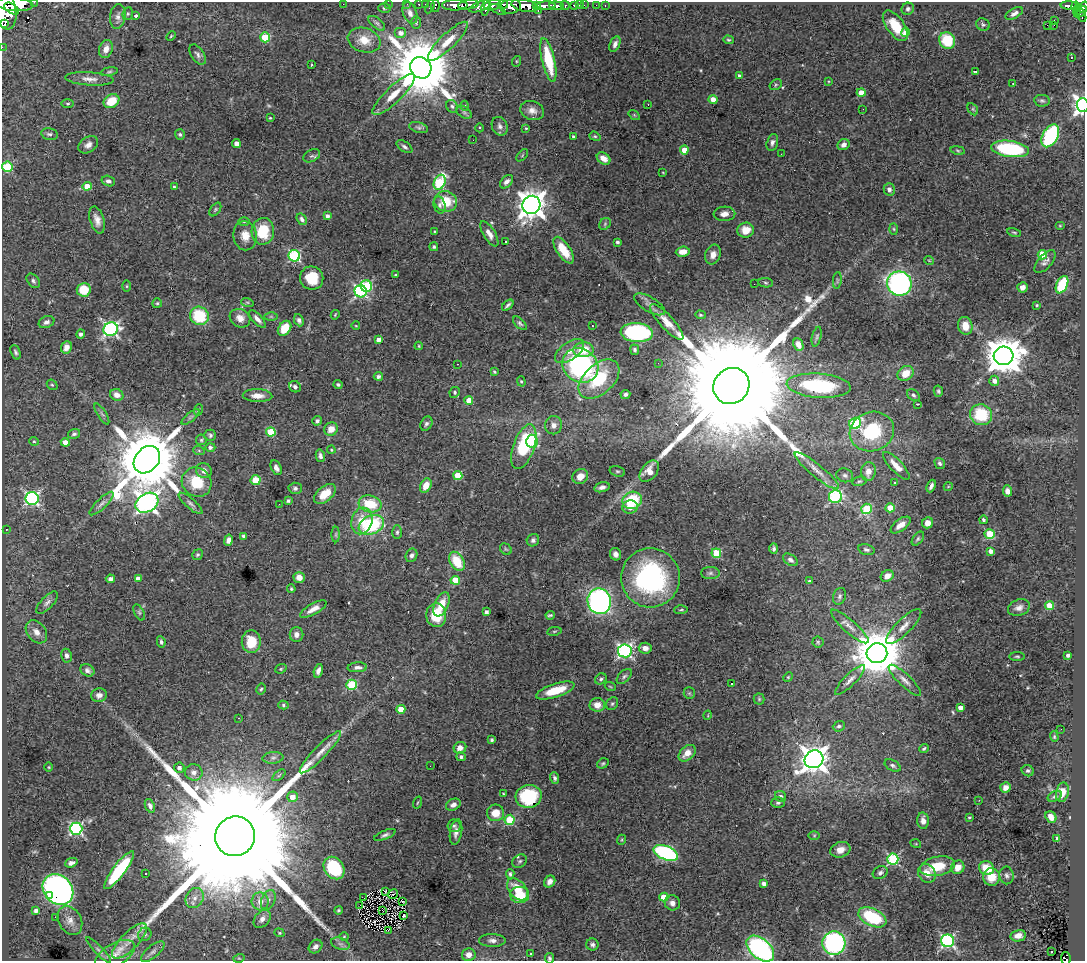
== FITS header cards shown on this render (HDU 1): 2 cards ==
NAXIS1  =                 1083
NAXIS2  =                  959

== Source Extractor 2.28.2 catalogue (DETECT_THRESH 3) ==
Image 1083 x 959 px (HDU 1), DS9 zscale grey, 1 PNG px = 1 image px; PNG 1087 x 963 px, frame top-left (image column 1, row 959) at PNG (2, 2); each listed source drawn as its Kron ellipse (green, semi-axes under 4 px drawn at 4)
Background 2.76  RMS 0.035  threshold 0.104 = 3 sigma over >= 5 px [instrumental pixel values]
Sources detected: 465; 2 with non-positive FLUX_AUTO (blend fragments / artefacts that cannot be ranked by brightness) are neither listed nor drawn; the other 463 listed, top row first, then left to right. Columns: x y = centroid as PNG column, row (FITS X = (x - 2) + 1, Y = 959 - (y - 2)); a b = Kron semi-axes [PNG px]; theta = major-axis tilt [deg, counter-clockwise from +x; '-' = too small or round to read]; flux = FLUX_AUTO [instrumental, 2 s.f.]
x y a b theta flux
34 2 2 2 - 65
15 4 18 7 -4 7500
343 4 2 2 - 59
388 4 2 2 - 27
407 4 2 2 - 22
419 4 3 3 - 65
425 4 2 2 - 25
503 4 5 3 - 580
455 5 13 5 0 2600
468 5 10 4 6 2100
492 5 9 5 15 1200
537 5 3 3 - 300
574 5 4 3 - 130
579 5 2 2 - 16
584 5 2 2 - 19
596 5 2 2 - 15
605 5 3 2 - 24
435 6 6 3 84 57
480 6 11 4 22 1100
511 6 10 7 8 2300
525 6 13 6 -11 4900
545 6 10 4 5 1700
556 6 7 4 -6 620
565 6 4 3 - 240
1069 6 8 4 -1 560
1075 6 4 2 - 280
430 7 7 3 63 130
486 7 8 3 77 860
1083 7 6 4 51 580
384 8 6 4 2 4.2
12 9 8 5 -32 3000
908 9 6 6 - 5.3
5 10 20 11 -78 8300
498 10 8 4 -30 520
1077 10 6 2 84 210
538 11 3 2 - 64
1080 12 7 3 43 550
410 13 11 6 -69 12
1014 13 9 5 29 10
128 14 6 5 - 4
1082 15 7 4 -70 450
118 16 12 7 82 11
136 16 3 3 - 4.5
1054 20 4 2 - 5.7
416 22 6 5 - 3.8
377 23 10 5 -38 5.6
5 24 2 2 - 6100
983 25 7 6 - 5.5
1047 25 2 2 - 260
1054 25 3 2 - 2
895 26 18 8 -54 57
905 32 4 4 - 26
401 33 6 5 - 14
171 36 5 3 - 2.6
265 37 5 5 - 94
364 40 17 12 -18 37
728 40 5 4 - 3.1
947 40 9 7 -61 80
448 41 27 7 44 37
615 44 8 5 66 9.3
2 47 2 2 - 21
106 49 9 6 71 16
198 54 11 6 -56 8.8
1071 58 3 2 - 3.5
548 60 22 6 -77 92
517 61 5 3 - 2.3
311 65 3 2 - 1.9
421 68 11 10 - 26000
975 71 4 2 - 2.8
109 72 8 4 11 3.8
739 75 4 3 - 3.8
89 79 24 6 -4 18
828 81 3 2 - 1.7
1013 83 3 2 - 4.7
776 85 6 5 - 3.8
861 93 4 4 - 24
394 94 28 8 44 40
713 100 4 4 - 29
111 101 8 6 32 54
1042 101 8 6 -9 5.1
68 103 6 3 0 3.1
648 104 3 2 - 6.9
1083 105 7 6 - 890
452 106 6 5 - 4.9
465 106 5 3 - 2.5
863 109 2 2 - 3.4
973 109 6 4 -60 3.5
532 111 12 9 -16 17
464 112 8 5 -31 5.7
634 115 6 4 -35 2.9
270 118 3 3 - 2.7
500 126 9 7 -66 9.3
419 128 10 5 -15 6.4
479 128 4 3 - 2.4
526 128 3 3 - 2.4
49 134 8 5 -13 6.2
180 134 5 5 - 4.7
595 136 6 4 -21 3.3
1050 136 12 7 60 240
573 137 3 3 - 4
473 140 2 2 - 2.7
772 142 8 5 75 7.4
236 144 4 4 - 18
88 145 11 7 34 13
844 145 6 5 - 11
405 147 9 5 -33 6.1
1010 149 19 8 -8 210
684 150 4 4 - 33
958 150 7 3 -9 3.4
781 154 2 2 - 4.7
522 155 7 3 46 2.5
312 156 9 6 28 6.6
604 158 7 5 -35 15
7 167 5 5 - 140
663 173 3 2 - 1.5
108 181 7 5 -16 7.1
440 182 8 5 63 180
507 182 8 5 48 10
87 186 5 4 - 32
174 187 4 3 - 3.3
889 189 6 5 - 8.6
446 201 11 10 - 70
440 205 9 6 -76 7.3
531 205 9 9 - 2900
215 209 8 4 54 3.8
724 214 11 7 3 15
327 216 4 3 - 8.3
302 219 6 4 -57 6.1
97 220 14 7 -74 17
244 221 6 4 -1 2.8
605 224 6 5 - 3.9
1060 226 5 3 - 2
894 229 6 4 -88 3
746 230 8 7 - 29
263 231 13 11 87 73
435 231 3 2 - 1.9
1014 232 7 3 -11 2.6
489 234 14 6 -58 16
245 236 15 12 -82 27
505 241 3 3 - 7
617 242 3 3 - 5.2
434 247 4 4 - 3.4
564 250 15 7 -56 46
683 252 7 5 5 23
713 255 10 7 71 16
1042 255 5 4 - 93
294 256 6 5 - 280
929 260 5 3 - 1.8
1045 262 14 6 49 9.9
396 275 3 3 - 2.3
312 278 12 11 - 60
837 280 8 3 85 3.2
33 281 8 5 -52 5.6
766 283 7 4 -8 3.7
754 284 2 2 - 4.1
899 284 12 12 - 560
1062 285 9 5 65 140
127 286 5 4 - 2.5
366 286 6 5 - 170
1022 287 5 5 - 9.8
84 290 7 7 - 55
361 291 6 6 - 370
247 302 6 4 -18 3.6
157 303 5 5 - 4.3
649 304 17 7 -31 13
508 305 7 3 44 5.2
1037 305 3 3 - 3.1
335 315 5 3 - 2.2
700 315 5 4 - 3.2
199 316 9 9 - 110
271 316 6 4 -1 3.6
240 318 10 9 - 18
257 319 11 5 -48 12
299 320 6 4 -65 6.9
47 322 8 6 22 7.6
667 322 23 7 -48 32
520 323 9 4 -43 5.1
592 325 3 2 - 3.5
356 326 4 3 - 1.8
965 326 9 7 -75 27
284 328 8 6 54 52
111 329 7 6 - 530
637 333 16 9 -5 360
81 334 4 4 - 8.6
817 337 10 4 77 4.5
378 340 4 3 - 11
798 345 6 4 -66 13
419 346 4 4 - 2.2
66 347 6 5 - 14
584 350 10 7 3 51
635 350 5 4 - 5.2
570 351 17 8 35 23
15 352 7 4 -68 5.1
1003 356 10 9 - 6600
658 363 2 2 - 6.1
457 364 2 2 - 1.2
580 365 19 16 -36 390
494 372 4 3 - 2.7
906 373 8 7 - 34
378 376 4 4 - 8
599 379 24 15 43 130
521 381 5 4 - 3.1
994 381 5 5 - 15
52 385 6 4 -41 3.4
338 385 4 4 - 3.5
731 386 19 17 46 130000
819 386 32 12 -4 200
295 387 6 5 - 6.8
938 391 6 4 -77 4.6
455 392 5 5 - 4.5
625 394 5 4 - 7
117 395 7 5 -25 14
913 395 7 5 -38 5.1
258 396 15 6 -2 21
469 400 4 4 - 28
917 404 3 3 - 1.4
198 410 6 3 70 2.1
102 414 12 3 -58 5.1
981 415 11 10 - 100
190 417 11 3 40 5.5
317 421 5 4 - 5.8
855 423 6 5 - 210
426 424 7 5 61 6
553 425 9 8 - 14
331 429 7 6 - 24
271 432 4 4 - 84
872 432 22 19 19 140
74 434 6 5 - 4.5
210 435 6 5 - 5.3
201 440 5 5 - 3.8
34 441 5 4 - 3.4
532 441 6 6 - 150
65 442 4 4 - 22
210 447 5 4 - 8.1
524 447 23 10 71 170
331 450 4 3 - 2.2
199 451 6 4 -20 2.9
320 456 6 4 -77 6.9
147 460 15 11 49 27000
940 463 6 5 - 5.5
896 466 18 6 -46 24
276 468 8 5 -64 8.7
204 470 8 7 - 11
617 471 8 5 -17 4.5
649 471 12 7 51 33
817 471 28 6 -39 24
868 471 9 7 81 17
458 475 4 4 - 71
845 475 8 6 -17 6.7
580 476 8 7 - 26
256 480 5 5 - 54
859 481 7 4 10 3.8
197 482 15 14 - 76
895 482 3 3 - 2.3
426 486 7 5 63 28
931 486 6 3 66 7.5
602 487 8 4 14 8.7
948 487 4 3 - 1.8
295 488 6 5 - 5.8
1008 491 6 4 -82 10
325 494 12 7 41 39
835 497 6 6 - 270
32 498 6 6 - 470
632 500 10 8 20 110
288 501 4 3 - 4.2
147 503 12 9 30 1400
191 503 15 5 -41 8.8
102 504 16 5 44 11
279 504 2 2 - 49
370 504 11 8 -15 70
630 507 8 6 2 17
890 508 4 4 - 39
866 509 5 5 - 140
983 520 4 3 - 4.2
362 521 13 10 75 46
928 523 5 5 - 19
371 525 13 9 24 190
900 525 12 5 36 18
6 529 2 2 - 1.5
397 532 7 4 89 4.3
990 534 5 5 - 140
336 535 8 4 90 3.8
244 536 4 3 - 5.3
918 539 8 5 53 4.4
228 540 6 4 77 11
533 540 6 6 - 6.3
506 549 6 5 - 3.7
774 549 5 4 - 4.8
866 550 8 5 -13 5.9
991 551 4 4 - 11
716 553 5 5 - 110
616 554 6 5 - 9.8
197 555 6 5 - 4.3
411 555 7 5 66 7.5
790 560 8 5 -33 6.7
457 561 10 7 -59 62
710 573 9 6 0 7.4
887 576 7 5 32 19
299 577 5 5 - 17
650 578 29 29 - 390
110 579 4 4 - 8.9
138 579 4 4 - 22
455 580 4 4 - 66
809 581 3 3 - 3
291 589 4 3 - 2.8
839 596 8 6 70 6.4
599 601 13 11 -77 690
47 603 14 6 47 9.6
441 604 13 7 67 38
1049 606 4 4 - 72
1019 608 11 8 20 12
313 609 15 5 29 18
681 610 7 4 2 3.2
139 612 8 4 -63 4.1
486 612 4 3 - 7.4
436 615 12 10 -87 60
550 615 4 3 - 3.7
850 626 24 6 -41 18
904 627 23 7 44 22
554 631 7 3 9 3
36 632 13 9 -50 17
296 635 7 6 - 13
161 642 6 4 -78 4.9
251 642 11 9 -88 49
818 642 5 5 - 3.6
645 648 6 5 - 15
625 651 7 6 - 520
877 653 10 10 - 11000
1068 655 4 3 - 8.4
66 656 7 5 -81 7.9
1017 656 7 3 0 2.8
357 667 10 5 4 8
281 669 6 4 22 3.1
87 670 7 5 -33 7.5
318 671 7 4 75 11
624 676 9 5 44 5.7
788 677 5 4 - 2.5
601 679 6 5 - 4.8
850 680 20 6 45 14
905 680 21 6 -43 15
731 684 3 3 - 5.4
351 685 5 5 - 170
610 686 5 3 - 2.1
261 689 5 4 - 3.8
555 691 20 7 18 61
689 693 6 5 - 4.1
99 695 8 6 11 12
759 699 5 5 - 3.1
612 704 7 5 55 4.3
283 705 5 4 - 3.8
597 705 7 7 - 21
960 708 4 4 - 18
401 709 4 4 - 42
708 715 5 3 - 1.8
239 718 3 2 - 2.9
839 726 6 5 - 5.2
1061 729 2 2 - 2.9
1054 737 5 4 - 2.6
492 740 3 3 - 3.8
460 748 6 5 - 19
924 748 5 2 - 3.4
320 752 29 6 46 28
687 753 10 6 42 24
461 757 5 4 - 6.6
273 758 10 6 5 8.5
814 759 9 8 - 2800
603 763 6 4 36 3.7
893 765 8 5 -28 5.8
430 766 2 2 - 7.8
49 767 5 3 - 2
179 768 5 5 - 10
1028 771 6 5 - 4.3
194 772 9 8 - 12
279 775 8 4 38 4
555 778 6 4 -69 5.2
1005 788 5 5 - 14
1062 792 10 6 78 19
503 794 3 2 - 2.3
529 796 13 11 14 110
781 796 6 5 - 8.2
1055 796 7 5 27 4.7
292 797 5 5 - 25
979 800 3 2 - 2.3
417 803 6 3 71 2.2
778 803 7 5 1 5.3
453 805 8 5 27 9.3
150 806 7 4 -67 7.8
496 813 8 8 - 33
969 817 3 3 - 3.6
1051 817 6 5 - 14
510 820 5 5 - 130
923 821 8 6 -85 13
454 826 7 6 - 6
76 829 6 6 - 410
456 832 13 6 80 13
385 835 11 4 22 6.8
814 835 6 4 0 2.6
235 836 20 19 - 180000
1057 839 4 3 - 4.5
621 840 5 3 - 2.5
916 844 5 3 - 2.2
840 850 10 7 20 19
666 853 13 7 -22 340
893 859 5 5 - 270
520 861 8 6 32 5.2
71 863 6 4 18 8
937 866 18 9 11 64
958 867 7 6 - 26
334 868 12 9 -54 140
986 868 7 6 - 57
119 870 23 6 53 160
880 873 8 6 27 7.3
927 873 10 8 -54 24
145 874 3 2 - 6.9
510 874 5 3 - 4.2
1007 875 9 7 -80 8.2
991 877 9 8 - 48
550 881 6 5 - 11
764 884 4 4 - 11
58 889 17 13 -45 1100
518 889 13 8 -48 47
385 892 4 2 - 1.6
393 894 5 2 - 2.8
520 895 9 8 - 68
49 896 3 3 - 25
664 897 4 4 - 63
195 898 10 8 61 16
364 898 2 2 - 2.8
268 900 10 6 67 10
260 901 9 8 - 19
402 901 4 2 - 0.4
672 903 8 7 - 12
360 905 3 2 - 3
36 910 4 3 - 9.2
338 910 4 4 - 3.3
382 910 3 2 - 1.6
404 916 3 3 - 3.8
55 917 2 2 - 82
872 917 15 8 -26 150
262 919 10 7 50 12
70 920 15 11 -59 19
388 930 3 2 - 2.8
279 933 5 4 - 2.6
145 934 7 6 - 5.5
1018 936 8 5 11 17
344 937 5 3 - 2
492 940 13 6 -1 11
129 941 23 9 45 33
948 941 6 6 - 390
834 943 11 11 - 510
340 944 9 5 -19 8.5
592 945 6 6 - 6.7
316 946 7 6 - 9.6
760 949 16 10 -41 550
99 950 17 4 -46 6.7
153 952 14 6 40 8.8
1052 952 3 2 - 10
530 954 3 3 - 3.5
115 955 22 11 30 30
469 955 7 6 - 16
239 958 6 3 16 2.5
550 958 5 4 - 4.7
1066 958 6 4 -83 190
At the frame edge (FLAGS 8, measured only in part): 8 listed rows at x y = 34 2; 1083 7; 5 10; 2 47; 1083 105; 760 949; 550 958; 1066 958
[2 non-positive-flux detections neither listed nor drawn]